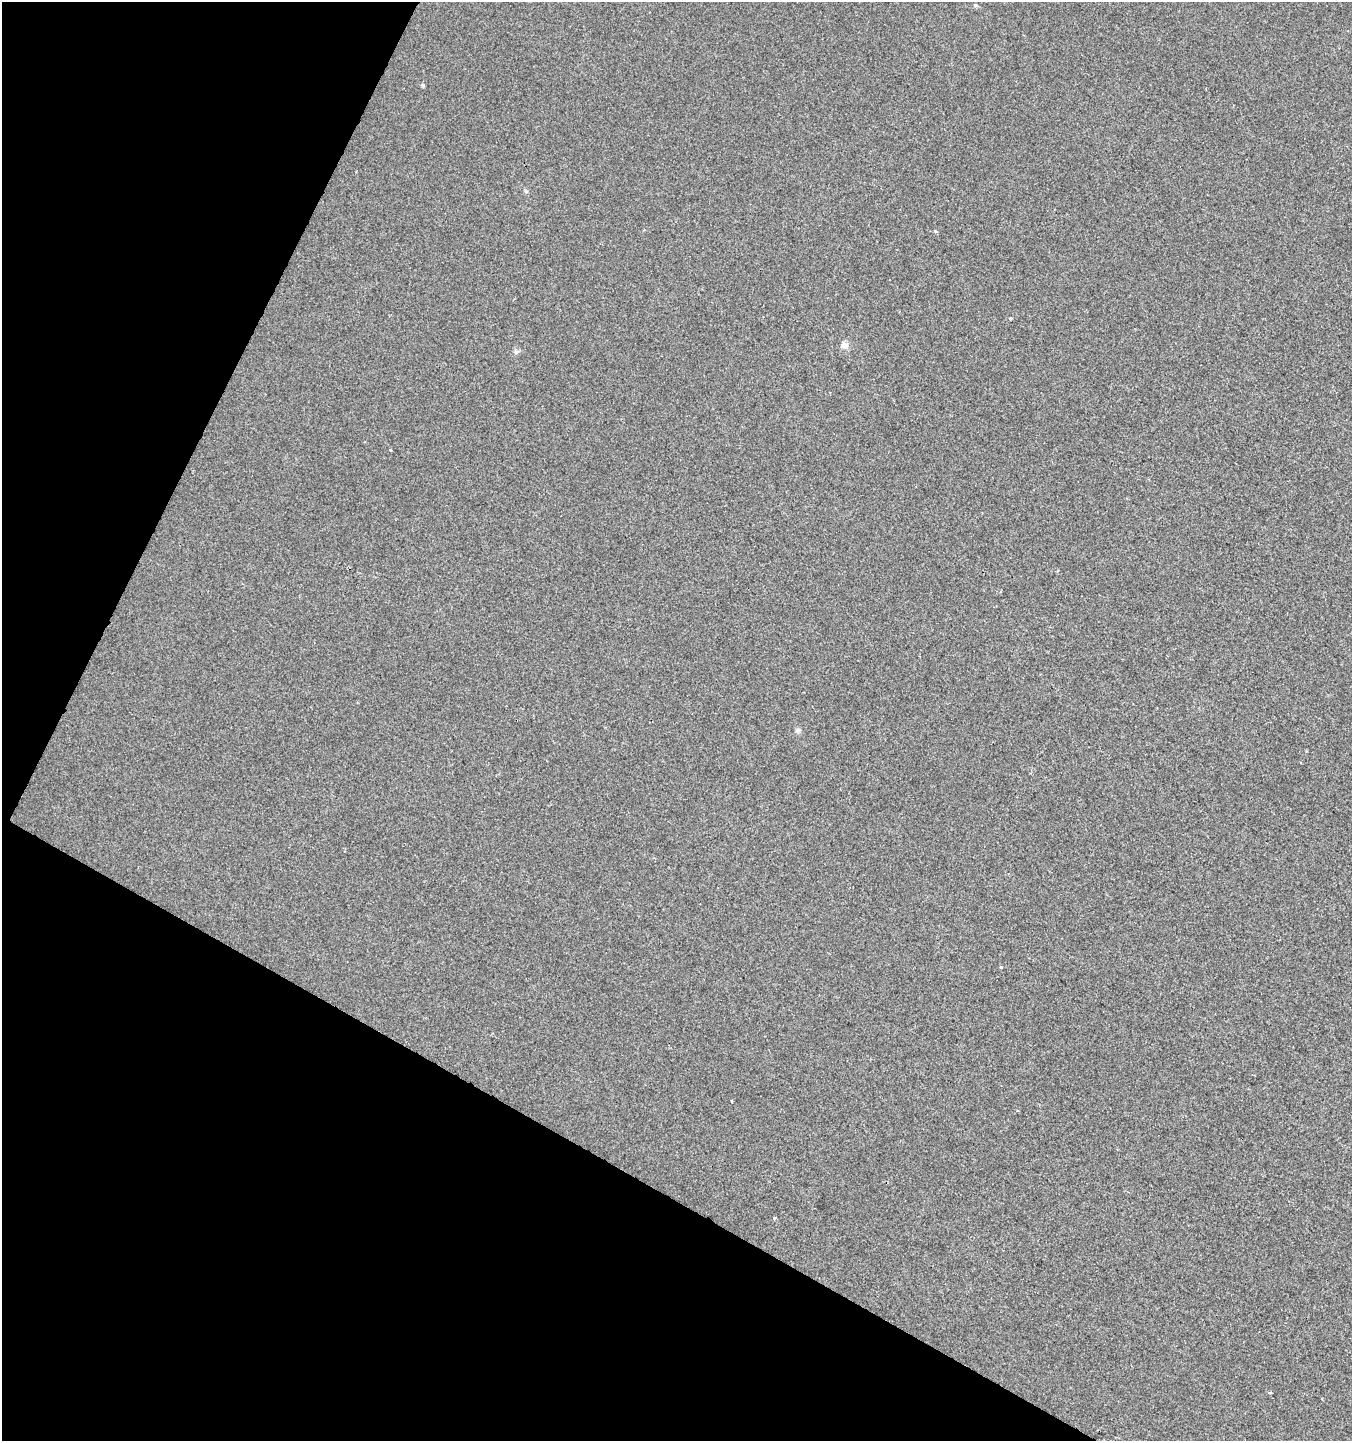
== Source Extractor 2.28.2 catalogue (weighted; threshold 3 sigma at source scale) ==
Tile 9 of 4 x 4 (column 1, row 3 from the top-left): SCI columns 204-1553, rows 1455-2893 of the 5868 x 5772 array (HDU 1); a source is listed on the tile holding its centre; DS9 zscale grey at full resolution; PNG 1354 x 1443 px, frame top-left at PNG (2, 2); no overlay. Shown black and unused: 27% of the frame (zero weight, under 2 of 3 exposures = <1% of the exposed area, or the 3 px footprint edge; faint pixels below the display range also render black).
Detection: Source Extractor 2.28.2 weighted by HDU 2 'WHT'; one run over the whole footprint, this tile lists its part. Background 0.0011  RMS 0.0056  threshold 0.0253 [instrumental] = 3 sigma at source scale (4.5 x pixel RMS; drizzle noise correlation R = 1.50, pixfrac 1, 0.0396/0.0396 arcsec/px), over >= 5 px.
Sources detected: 7; all 7 listed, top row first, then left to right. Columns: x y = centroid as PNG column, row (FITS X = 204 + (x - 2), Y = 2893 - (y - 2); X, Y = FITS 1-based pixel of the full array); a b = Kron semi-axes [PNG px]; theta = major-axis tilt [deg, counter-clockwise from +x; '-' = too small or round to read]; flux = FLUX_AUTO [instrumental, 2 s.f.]
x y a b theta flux
844 346 10 9 - 2.7
391 450 3 3 - 1.1
797 730 7 5 1 1.2
1001 967 3 3 - 0.9
731 1101 3 2 - 0.47
775 1218 3 3 - 3.4
1270 1393 3 3 - 1.3